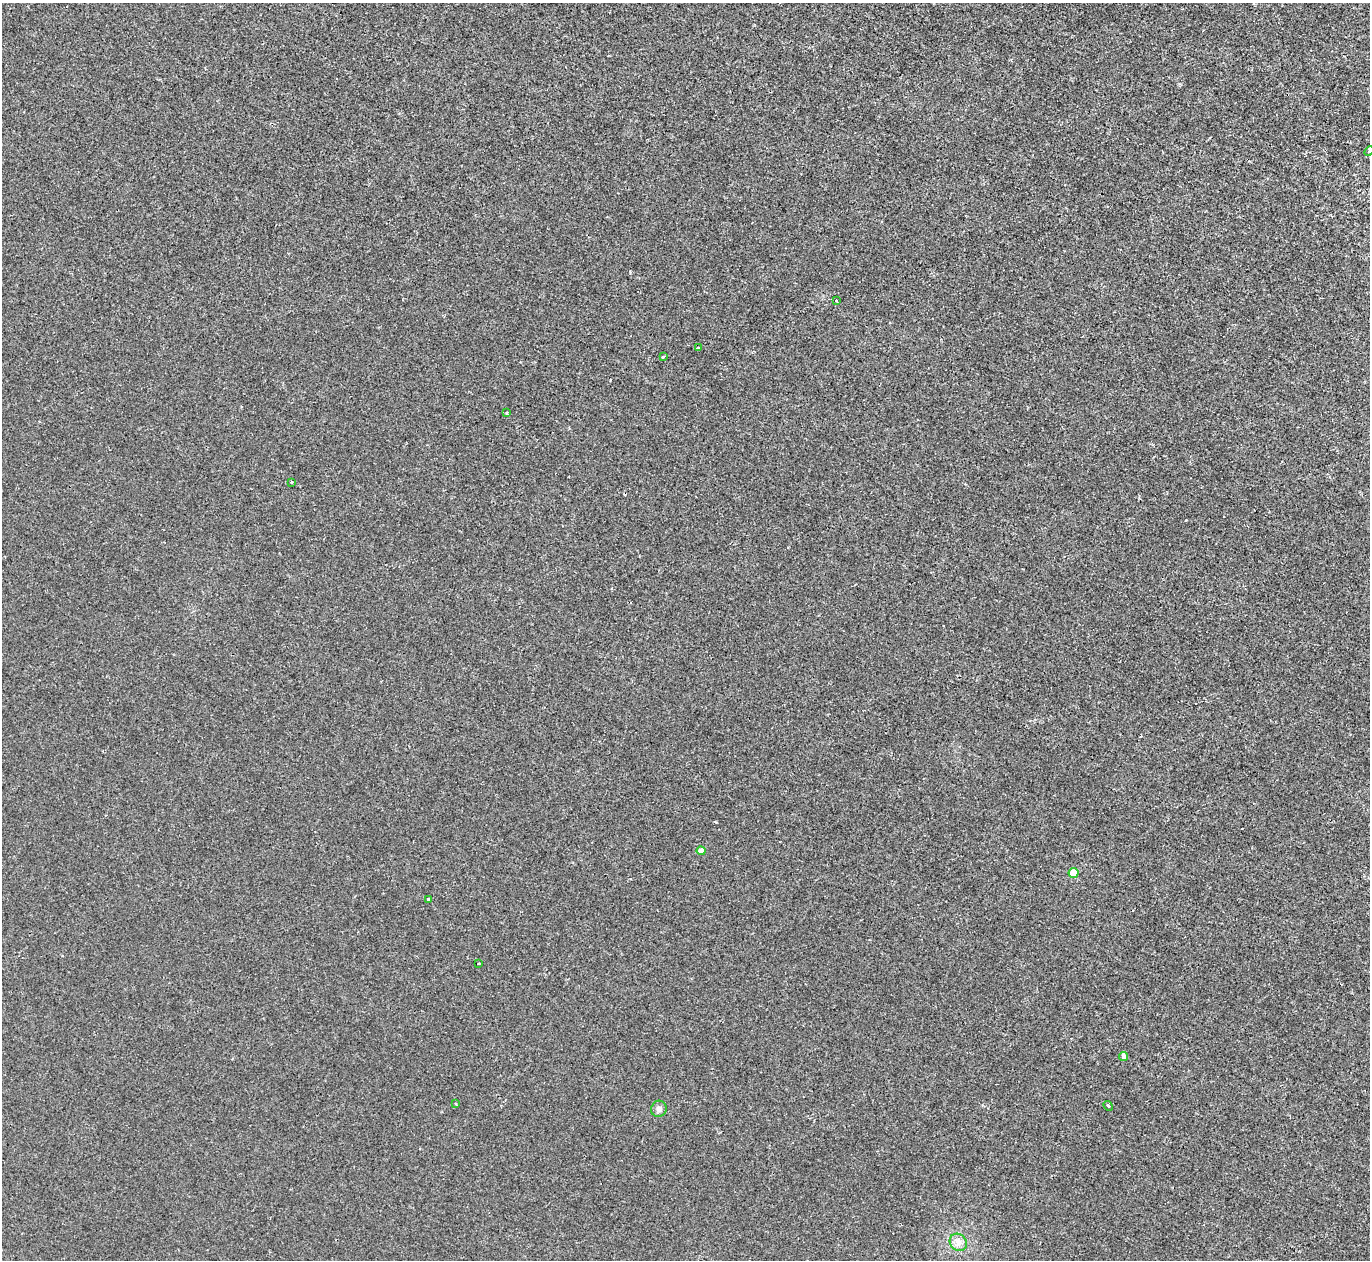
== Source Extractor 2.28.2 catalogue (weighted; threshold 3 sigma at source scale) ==
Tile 10 of 4 x 4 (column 2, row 3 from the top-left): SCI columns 1369-2736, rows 1407-2664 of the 5471 x 5459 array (HDU 1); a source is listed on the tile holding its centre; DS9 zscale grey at full resolution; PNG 1372 x 1262 px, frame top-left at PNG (2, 3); each listed source drawn as its Kron ellipse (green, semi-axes under 4 px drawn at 4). Shown black and unused: <1% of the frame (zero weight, under 2 of 3 exposures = <1% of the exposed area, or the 3 px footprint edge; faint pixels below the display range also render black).
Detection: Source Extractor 2.28.2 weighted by HDU 2 'WHT'; one run over the whole footprint, this tile lists its part. Background -4.43e-06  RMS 0.0032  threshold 0.0146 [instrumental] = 3 sigma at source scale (4.5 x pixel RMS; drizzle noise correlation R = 1.50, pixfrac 1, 0.05/0.05 arcsec/px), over >= 5 px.
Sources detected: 16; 1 cosmic-ray / hot-pixel residue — neither listed nor drawn; the other 15 listed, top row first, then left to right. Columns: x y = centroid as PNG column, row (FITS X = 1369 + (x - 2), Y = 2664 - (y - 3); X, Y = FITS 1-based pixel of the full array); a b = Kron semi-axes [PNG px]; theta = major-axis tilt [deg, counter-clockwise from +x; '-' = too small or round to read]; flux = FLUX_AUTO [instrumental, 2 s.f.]
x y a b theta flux
1369 151 5 3 - 0.39
836 301 3 3 - 1.9
699 347 3 3 - 0.78
663 356 3 2 - 0.6
507 413 3 3 - 0.48
292 482 3 2 - 0.42
701 851 4 4 - 2.8
1074 873 5 5 - 7.9
428 899 3 3 - 1.3
479 963 3 3 - 0.32
1124 1056 4 4 - 1.6
456 1104 4 2 - 0.23
1108 1106 5 4 - 0.4
659 1109 8 7 - 1.3
958 1242 9 8 - 1.8
Isophote crosses this tile's border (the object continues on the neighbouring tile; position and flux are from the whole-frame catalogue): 1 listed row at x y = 1369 151
Unlisted compact peaks at least as high as the median listed source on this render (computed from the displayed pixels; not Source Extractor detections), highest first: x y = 716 822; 1186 520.